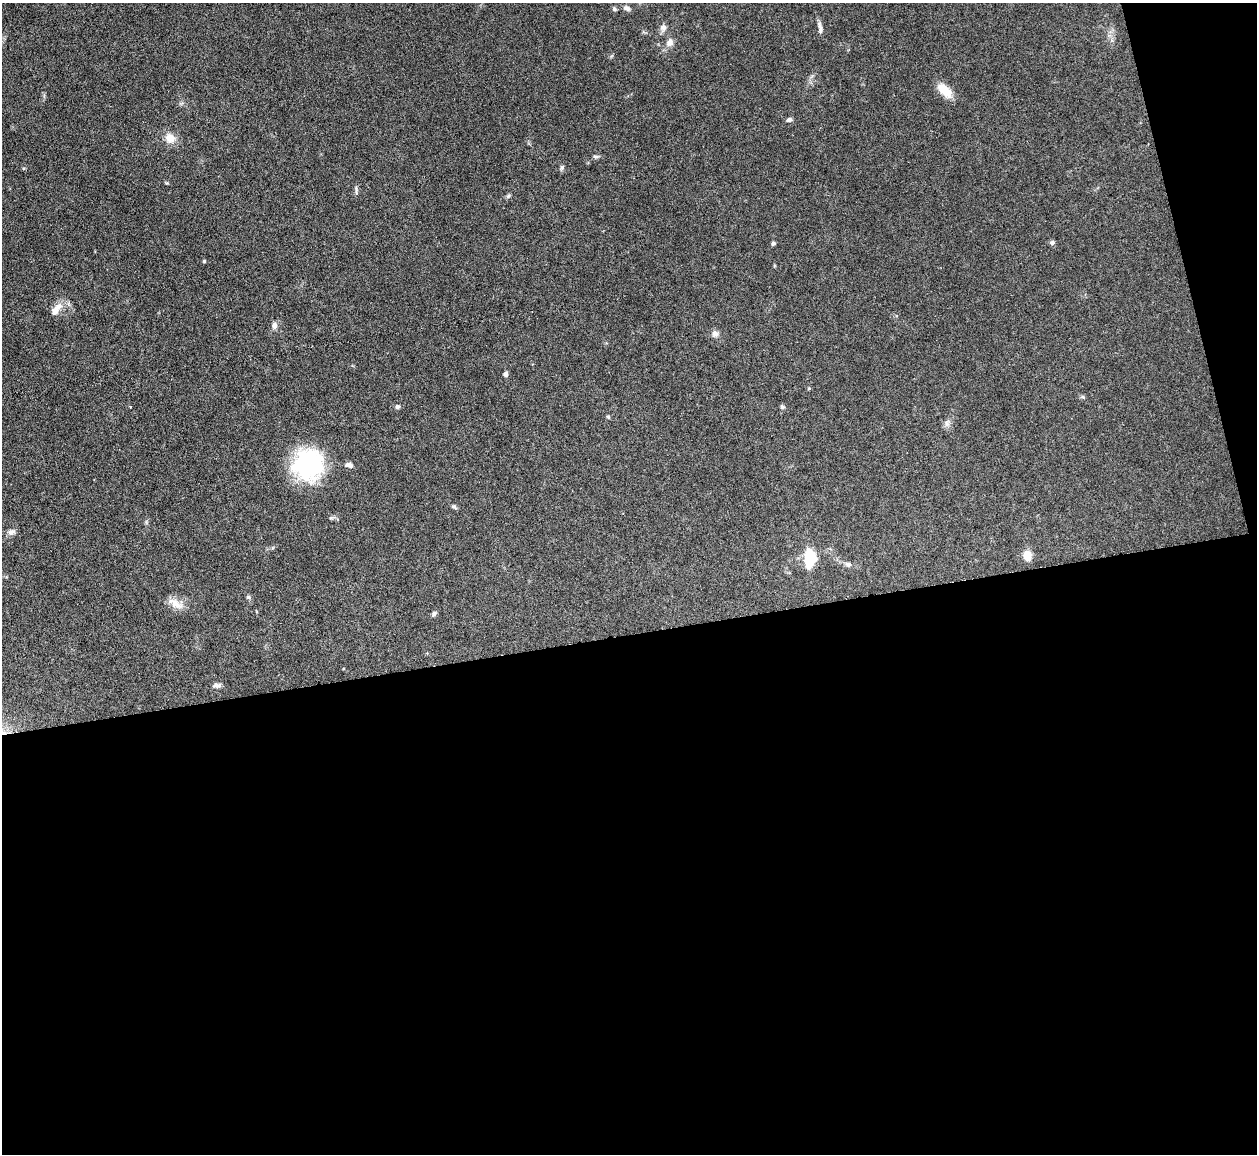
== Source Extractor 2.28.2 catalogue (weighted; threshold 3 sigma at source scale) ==
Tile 16 of 4 x 4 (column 4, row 4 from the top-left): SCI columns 3767-5021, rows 256-1407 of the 5021 x 5000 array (HDU 1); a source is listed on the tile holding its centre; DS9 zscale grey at full resolution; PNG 1259 x 1156 px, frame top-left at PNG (2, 3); no overlay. Shown black and unused: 48% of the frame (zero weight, under 3 of 6 exposures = <1% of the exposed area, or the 3 px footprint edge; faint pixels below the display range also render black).
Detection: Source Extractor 2.28.2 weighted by HDU 2 'WHT'; one run over the whole footprint, this tile lists its part. Background 0.146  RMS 0.0041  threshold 0.0169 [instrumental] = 3 sigma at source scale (4.09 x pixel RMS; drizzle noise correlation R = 1.36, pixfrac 0.8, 0.05/0.05 arcsec/px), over >= 5 px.
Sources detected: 38; all 38 listed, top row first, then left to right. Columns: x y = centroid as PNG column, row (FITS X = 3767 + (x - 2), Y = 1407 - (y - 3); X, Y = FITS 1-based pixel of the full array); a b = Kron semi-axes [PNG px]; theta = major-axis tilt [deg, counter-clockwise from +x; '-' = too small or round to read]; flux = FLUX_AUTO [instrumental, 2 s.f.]
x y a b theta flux
627 8 10 6 -28 1.3
614 9 6 4 -43 0.65
663 28 11 8 72 1.7
820 29 11 5 81 1.3
670 42 12 9 68 2.3
945 90 21 10 -45 6.5
789 120 7 5 7 1.1
170 138 13 11 -46 4.3
596 157 8 5 7 0.81
562 167 8 5 63 0.72
356 190 14 2 90 0.65
508 196 6 5 - 0.64
773 243 5 4 - 0.74
1052 243 6 6 - 0.83
204 261 5 4 - 0.37
56 309 20 9 51 4
274 326 9 7 82 1.6
715 334 10 9 - 1.7
505 374 5 4 - 1.2
809 388 5 3 - 0.39
1083 397 6 4 -44 0.57
130 406 4 3 - 0.29
398 407 6 5 - 0.86
782 407 6 5 - 0.78
608 417 5 4 - 0.48
947 424 9 6 -83 1.3
308 464 36 34 70 38
349 465 11 6 -12 1.6
454 507 8 5 -36 0.77
331 518 7 4 18 0.62
11 532 10 7 15 1.5
1027 555 10 9 - 4.5
810 558 16 9 -89 16
848 564 7 6 - 1.1
248 597 7 5 -23 0.68
175 603 23 10 -33 4.1
434 613 7 5 55 0.82
217 685 12 6 5 1.3